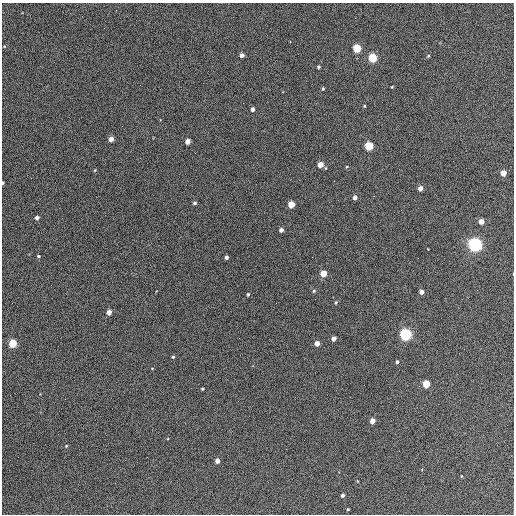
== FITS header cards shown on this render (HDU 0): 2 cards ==
NAXIS1  =                  512 / Axis length
NAXIS2  =                  512 / Axis length

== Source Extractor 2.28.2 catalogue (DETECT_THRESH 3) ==
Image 512 x 512 px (HDU 0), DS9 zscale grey, 1 PNG px = 1 image px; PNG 516 x 516 px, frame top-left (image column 1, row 512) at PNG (2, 3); no overlay
Background 398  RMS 21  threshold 64.2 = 3 sigma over >= 5 px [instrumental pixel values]
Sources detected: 55; all 55 listed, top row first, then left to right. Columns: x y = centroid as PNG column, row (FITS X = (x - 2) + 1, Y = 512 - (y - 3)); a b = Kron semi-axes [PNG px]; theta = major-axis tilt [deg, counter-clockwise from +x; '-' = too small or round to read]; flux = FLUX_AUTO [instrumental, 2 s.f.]
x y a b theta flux
290 42 3 2 - 1800
4 46 4 3 - 1000
357 48 5 4 - 75000
242 55 4 4 - 8000
428 56 4 4 - 1400
372 58 5 4 - 97000
318 67 3 3 - 2100
392 87 4 3 - 1100
323 89 4 3 - 1700
364 106 3 3 - 1200
253 109 4 3 - 5400
111 139 4 4 - 12000
188 142 4 4 - 10000
369 146 5 4 - 88000
320 165 4 4 - 17000
347 167 5 3 - 1300
95 170 4 3 - 1200
503 173 4 4 - 20000
3 183 3 2 - 2300
420 188 4 4 - 9800
374 196 2 2 - 790
355 197 4 4 - 7100
195 203 4 4 - 2800
291 205 4 4 - 32000
37 218 4 4 - 5400
481 221 4 4 - 13000
281 230 4 4 - 5900
475 245 5 5 - 620000
428 249 2 2 - 780
38 256 4 3 - 1800
226 257 4 3 - 4000
312 257 2 2 - 640
323 273 4 4 - 29000
314 291 5 4 - 1600
421 292 4 4 - 8400
248 294 4 3 - 1700
276 303 2 2 - 620
336 303 4 3 - 1800
109 312 4 4 - 11000
405 334 5 5 - 370000
334 339 4 4 - 8600
13 343 5 4 - 72000
317 343 4 4 - 11000
173 357 4 4 - 1600
397 362 4 3 - 2800
152 368 4 2 - 920
426 384 5 4 - 52000
202 389 3 2 - 1500
65 399 2 2 - 650
372 421 4 4 - 13000
66 446 4 3 - 1200
217 461 4 4 - 7600
461 476 3 2 - 970
342 495 4 3 - 3900
348 509 3 3 - 1200
At the frame edge (FLAGS 8, measured only in part): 1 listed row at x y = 3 183